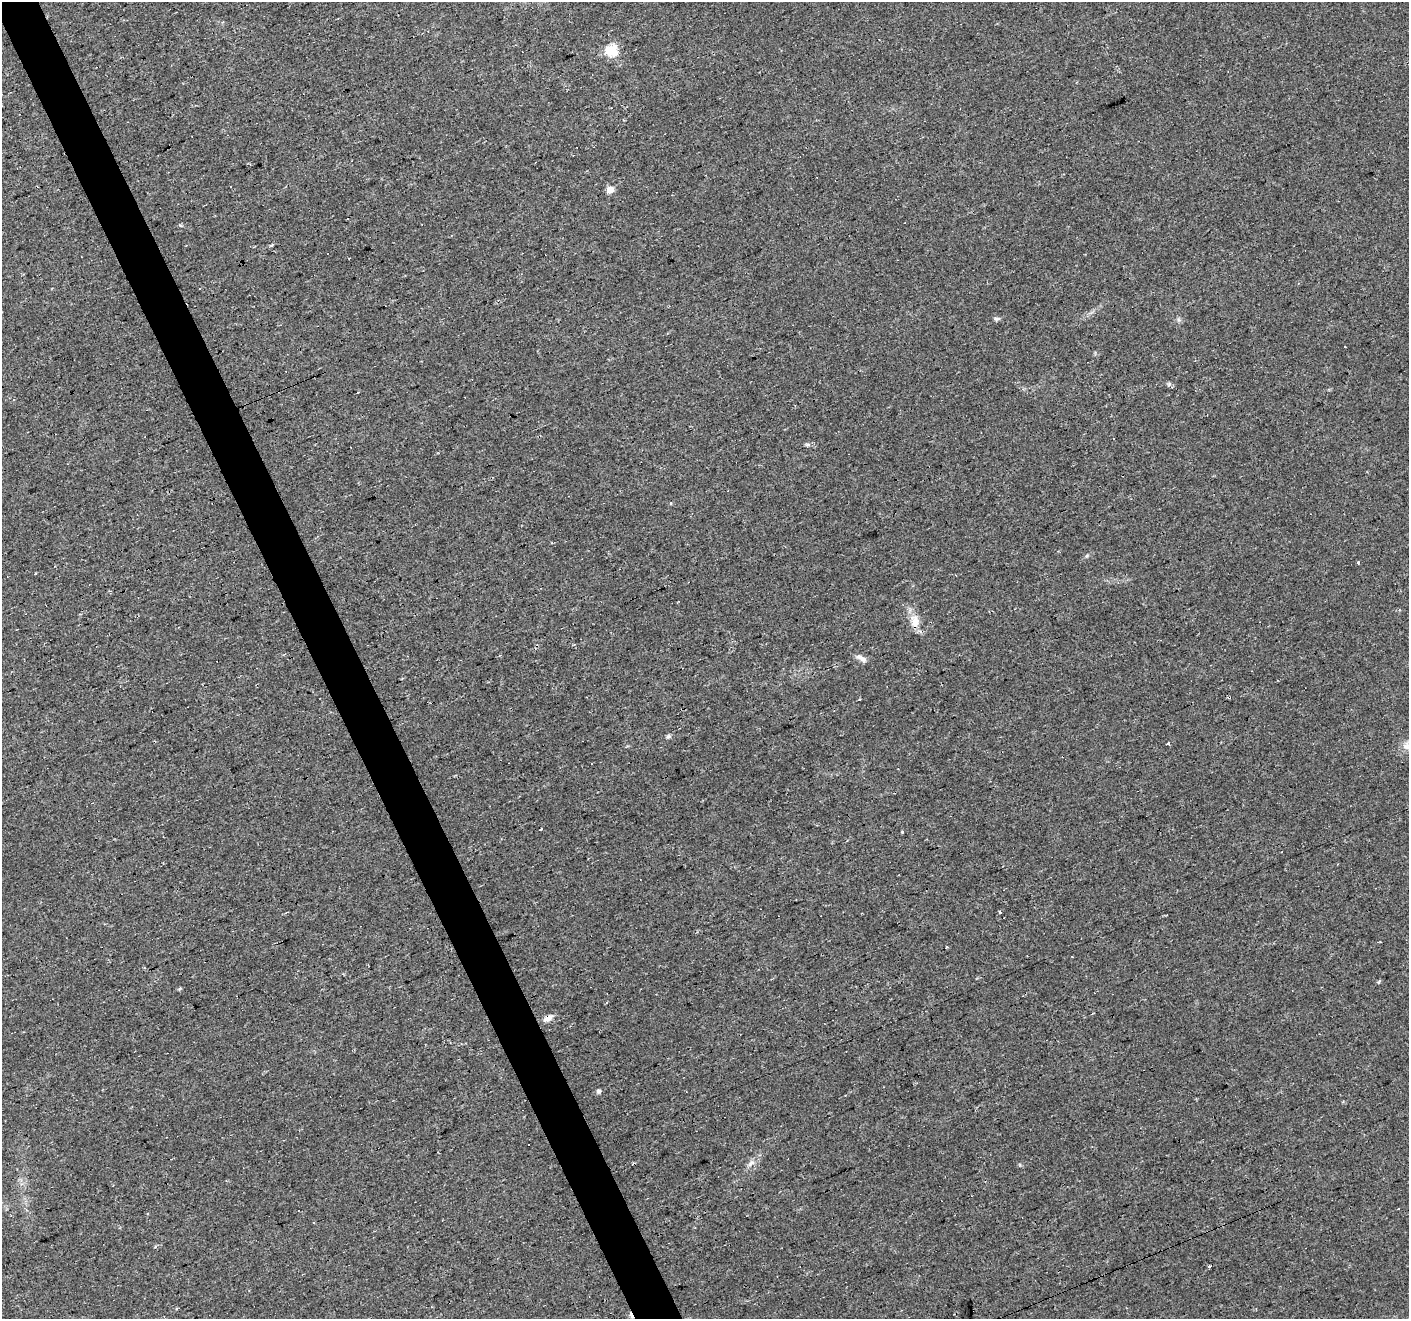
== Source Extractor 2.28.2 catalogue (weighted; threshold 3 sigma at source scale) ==
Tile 11 of 4 x 4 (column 3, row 3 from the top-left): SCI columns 2817-4223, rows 1401-2717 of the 5631 x 5490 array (HDU 1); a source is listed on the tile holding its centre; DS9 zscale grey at full resolution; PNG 1411 x 1321 px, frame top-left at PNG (2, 2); no overlay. Shown black and unused: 3% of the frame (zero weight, under 2 of 3 exposures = <1% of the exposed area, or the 3 px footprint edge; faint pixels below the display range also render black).
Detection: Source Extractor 2.28.2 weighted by HDU 2 'WHT'; one run over the whole footprint, this tile lists its part. Background 0.034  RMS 0.0061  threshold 0.0276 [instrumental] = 3 sigma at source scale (4.5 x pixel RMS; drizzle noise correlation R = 1.50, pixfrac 1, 0.0396/0.0396 arcsec/px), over >= 5 px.
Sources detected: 35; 8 cosmic-ray / hot-pixel residue — not listed; the other 27 listed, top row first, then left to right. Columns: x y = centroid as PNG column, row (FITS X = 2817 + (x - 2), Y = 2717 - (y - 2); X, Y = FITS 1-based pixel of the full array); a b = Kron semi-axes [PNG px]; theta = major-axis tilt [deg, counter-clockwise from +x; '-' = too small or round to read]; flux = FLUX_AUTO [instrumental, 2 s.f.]
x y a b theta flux
611 50 6 5 - 53
610 190 5 5 - 11
996 319 8 4 -4 1.3
1345 346 2 2 - 0.6
1169 384 7 4 46 0.89
808 445 8 5 19 1.2
552 543 3 3 - 1
1358 562 3 2 - 0.81
915 621 19 12 88 7.3
862 658 16 6 -27 3.1
668 737 7 4 1 1.1
1168 744 3 3 - 11
1407 747 14 7 -18 4
541 829 3 2 - 0.56
902 832 3 3 - 0.7
1000 912 3 3 - 5.6
1072 957 3 2 - 1
1379 982 4 3 - 0.89
180 989 5 4 - 0.82
607 1002 3 2 - 0.89
548 1018 11 7 34 4
599 1091 4 4 - 2.1
751 1163 13 5 39 2.7
1398 1208 3 2 - 0.42
313 1223 3 3 - 1.6
1210 1266 3 3 - 2.7
177 1309 3 3 - 0.82
Overlapping masked pixels (flux is a lower limit): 1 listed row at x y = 548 1018
Isophote crosses this tile's border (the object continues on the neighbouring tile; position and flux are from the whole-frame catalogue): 1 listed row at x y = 1407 747
Unlisted compact peaks at least as high as the median listed source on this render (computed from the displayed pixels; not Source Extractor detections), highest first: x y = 1087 556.